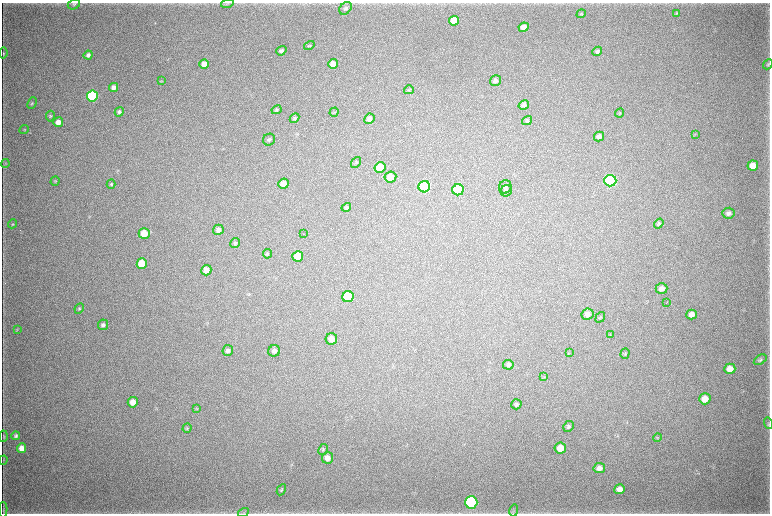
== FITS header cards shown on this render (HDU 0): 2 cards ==
NAXIS1  =                 1536 / length of data axis 1
NAXIS2  =                 1023 / length of data axis 2

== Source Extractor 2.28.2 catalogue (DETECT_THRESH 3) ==
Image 1536 x 1023 px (HDU 0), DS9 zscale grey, zoomed out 1/2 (1 PNG px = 2 x 2 image px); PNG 772 x 516 px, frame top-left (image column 1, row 1022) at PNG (2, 3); each listed source drawn as its Kron ellipse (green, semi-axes under 4 px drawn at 4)
Background 4140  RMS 36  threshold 109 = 3 sigma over >= 5 px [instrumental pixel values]
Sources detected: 104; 3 cannot appear on this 1/2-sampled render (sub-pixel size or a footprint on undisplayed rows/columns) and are neither listed nor drawn; the other 101 listed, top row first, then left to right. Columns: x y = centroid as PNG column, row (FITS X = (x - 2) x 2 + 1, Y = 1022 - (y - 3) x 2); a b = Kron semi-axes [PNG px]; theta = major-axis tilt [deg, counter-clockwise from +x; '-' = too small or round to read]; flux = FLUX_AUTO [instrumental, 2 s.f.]
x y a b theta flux
227 3 6 2 14 8.3e+03
74 4 6 5 - 1.4e+04
345 8 7 5 46 1.8e+04
677 13 4 4 - 7.6e+03
581 14 5 4 - 8.1e+03
454 21 5 5 - 1.6e+05
524 27 5 4 - 6.1e+04
309 46 6 3 33 8.4e+03
281 51 5 4 - 1.9e+04
597 51 5 4 - 1.8e+04
3 53 5 3 - 6.6e+03
88 55 4 4 - 2.1e+04
204 64 5 4 - 7.4e+04
333 64 5 4 - 5.6e+04
768 64 5 4 - 8.6e+03
162 80 4 3 - 5.8e+03
495 81 6 5 - 2.7e+04
114 87 4 4 - 4.0e+04
409 90 5 2 - 6.0e+03
92 96 5 5 - 1.1e+06
32 103 6 3 63 7.9e+03
524 105 5 4 - 1.9e+04
277 110 5 4 - 1.1e+04
119 112 5 4 - 1.7e+04
334 112 5 3 - 7.3e+03
620 113 5 3 - 7.7e+03
50 116 5 4 - 9.8e+03
295 118 5 4 - 1.1e+04
369 119 5 4 - 3.5e+04
527 121 5 4 - 1.2e+04
58 122 5 4 - 5.4e+04
24 130 5 3 - 6.4e+03
695 134 4 3 - 5.3e+03
599 137 5 5 - 2.4e+04
269 140 6 5 - 1.6e+04
356 162 6 4 52 1.1e+04
5 163 4 3 - 6.9e+03
753 166 5 5 - 9.5e+04
380 168 5 5 - 1.6e+05
390 177 6 5 - 1.0e+05
55 181 5 4 - 7.8e+03
610 181 6 5 - 1.8e+06
111 184 5 4 - 8.7e+03
283 184 5 5 - 5.9e+04
424 187 6 5 - 1.5e+06
505 187 7 6 - 2.1e+04
458 190 6 5 - 6.5e+05
506 191 6 5 - 1.7e+04
346 207 5 4 - 1.3e+04
728 213 6 5 - 2.9e+04
12 224 4 3 - 6.6e+03
659 224 5 4 - 1.2e+04
218 230 5 5 - 3.3e+04
144 234 5 5 - 1.3e+05
304 234 2 1 - 1.8e+03
235 243 5 4 - 1.2e+04
267 254 5 4 - 7.9e+03
298 256 5 5 - 1.2e+05
142 264 5 5 - 1.6e+05
206 270 5 5 - 7.7e+04
661 289 6 5 - 3.7e+04
348 297 5 5 - 4.7e+05
667 302 2 1 - 2.5e+03
79 309 5 3 - 8.6e+03
587 314 6 5 - 3.8e+04
692 314 5 5 - 4.7e+04
600 317 6 3 53 6.3e+03
103 325 5 4 - 2.0e+04
17 330 3 3 - 4.5e+03
610 335 4 3 - 6.1e+03
331 339 6 5 - 5.3e+04
228 350 5 5 - 2.0e+04
274 351 6 5 - 2.9e+04
569 353 3 2 - 3.9e+03
625 354 5 4 - 1.0e+04
760 360 7 4 32 1.5e+04
508 365 5 5 - 2.2e+04
730 369 5 5 - 7.3e+04
544 377 2 2 - 4.2e+03
705 399 6 5 - 9.0e+04
133 402 5 5 - 6.4e+04
516 404 5 5 - 1.8e+04
197 408 3 3 - 5.3e+03
768 423 6 2 -75 7.5e+03
569 426 5 5 - 1.7e+04
187 428 5 4 - 8.6e+03
3 436 6 3 87 7.5e+03
16 436 4 3 - 1.6e+04
658 438 4 3 - 7.6e+03
21 448 5 4 - 6.6e+04
560 448 6 5 - 9.3e+04
323 450 6 4 60 1.1e+04
327 458 5 5 - 4.4e+04
3 460 4 3 - 5.5e+03
599 468 5 5 - 3.8e+04
620 489 5 5 - 4.7e+04
281 490 6 4 61 1.0e+04
471 502 6 6 - 1.4e+06
3 510 7 2 89 6.8e+03
514 511 6 2 75 7.4e+03
243 513 5 2 - 5.9e+03
At the frame edge (FLAGS 8, measured only in part): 1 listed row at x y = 471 502
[3 sub-pixel or undisplayed-footprint detections neither listed nor drawn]